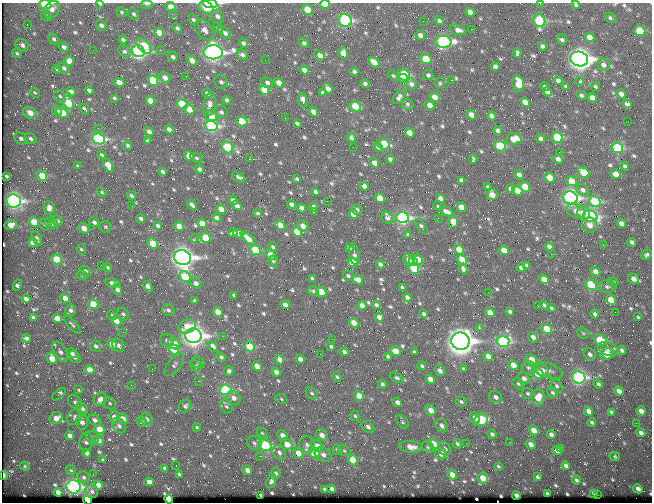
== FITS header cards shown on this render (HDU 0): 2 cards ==
NAXIS1  =                  650 / Width of table row in bytes
NAXIS2  =                  500 / Number of rows in table

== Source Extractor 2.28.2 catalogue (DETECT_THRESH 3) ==
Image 650 x 500 px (HDU 0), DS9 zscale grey, 1 PNG px = 1 image px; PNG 654 x 504 px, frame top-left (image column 1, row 500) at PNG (2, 3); each listed source drawn as its Kron ellipse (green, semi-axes under 4 px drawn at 4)
Background 364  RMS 1.4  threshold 4.27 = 3 sigma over >= 5 px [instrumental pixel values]
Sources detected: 734; of the 734, the 500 brightest by FLUX_AUTO listed and drawn (234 fainter detections omitted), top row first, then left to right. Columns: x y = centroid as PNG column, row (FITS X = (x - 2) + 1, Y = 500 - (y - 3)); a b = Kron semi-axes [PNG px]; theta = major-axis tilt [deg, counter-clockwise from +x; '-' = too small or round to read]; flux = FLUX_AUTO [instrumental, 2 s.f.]
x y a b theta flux
147 3 6 3 0 390
540 3 3 2 - 320
100 4 4 2 - 130
210 4 7 3 -7 11000
325 4 5 4 - 1600
45 5 6 4 -8 4300
576 5 4 3 - 170
171 7 5 4 - 1100
206 8 8 6 -26 2100
52 10 9 7 53 490
307 10 6 5 - 1800
122 12 5 4 - 130
470 12 5 4 - 490
134 14 6 4 -57 190
172 14 2 2 - 380
46 16 5 5 - 160
217 16 7 6 - 350
610 18 5 4 - 170
193 20 6 5 - 230
345 20 7 6 - 15000
423 21 2 2 - 210
439 21 5 4 - 210
539 21 6 5 - 9100
27 24 2 2 - 130
101 25 6 5 - 290
177 28 5 4 - 230
218 28 5 4 - 160
471 29 3 2 - 140
205 30 11 8 -54 520
458 30 8 5 -17 510
640 31 5 5 - 4000
159 33 5 4 - 1400
225 33 7 5 -45 320
420 35 5 4 - 470
590 37 5 4 - 760
54 39 6 4 -49 220
562 39 5 5 - 210
123 40 4 3 - 250
443 42 8 6 -3 18000
243 43 4 3 - 280
304 43 5 4 - 210
22 45 7 5 -36 390
144 46 9 5 -46 3600
542 46 4 4 - 240
64 47 5 4 - 360
93 50 2 2 - 350
160 50 2 2 - 620
124 51 6 5 - 230
138 51 6 5 - 28000
213 52 9 7 0 45000
17 53 5 3 - 150
343 53 5 5 - 860
517 53 5 3 - 180
242 55 6 5 - 320
320 55 5 5 - 530
173 57 6 4 -45 270
426 59 6 5 - 2600
579 59 9 7 -16 68000
192 60 6 4 -40 850
265 60 2 2 - 170
69 61 5 5 - 730
374 62 6 4 -40 830
603 65 6 5 - 370
495 66 4 4 - 290
64 68 6 5 - 250
57 69 5 4 - 190
304 70 5 4 - 530
354 72 4 3 - 250
404 75 6 5 - 5800
428 75 5 4 - 240
186 76 2 2 - 200
393 76 6 4 -48 150
165 78 6 5 - 610
403 78 5 4 - 4400
153 80 5 4 - 4100
451 80 2 2 - 810
558 81 4 4 - 310
580 81 4 3 - 250
119 82 5 4 - 760
221 82 7 6 - 280
267 83 6 4 -28 260
279 83 5 4 - 890
440 83 5 5 - 150
365 84 4 3 - 260
411 84 6 5 - 360
518 84 8 6 -81 2400
566 86 3 3 - 140
545 87 4 3 - 180
596 87 4 3 - 190
328 89 5 4 - 510
89 90 4 3 - 280
264 90 5 4 - 1900
71 91 5 3 - 270
323 92 4 3 - 180
547 92 5 4 - 330
35 93 5 3 - 130
207 93 5 4 - 250
621 94 5 4 - 500
581 95 5 3 - 220
60 96 6 5 - 190
399 97 8 5 58 280
435 97 5 4 - 820
114 98 3 3 - 140
592 98 5 4 - 610
227 100 4 4 - 270
303 100 7 4 -81 1100
150 101 5 4 - 1300
525 102 5 4 - 730
68 103 7 5 -63 2800
182 104 6 5 - 3900
210 104 12 6 79 600
407 104 6 5 - 190
627 104 4 4 - 310
430 105 5 4 - 760
355 106 6 4 -29 2400
84 109 5 3 - 170
189 109 5 4 - 1400
57 111 5 4 - 350
221 112 6 6 - 240
313 112 5 4 - 700
30 113 7 5 -27 1100
62 113 6 4 -31 1700
471 115 5 4 - 1100
211 116 6 5 - 1400
492 116 4 4 - 430
285 118 2 2 - 250
242 121 5 5 - 2600
628 122 2 2 - 290
297 123 4 3 - 180
211 126 6 5 - 15000
98 128 2 2 - 150
169 129 4 3 - 420
498 131 4 4 - 420
149 132 5 4 - 340
409 133 5 4 - 1100
21 138 7 5 -33 320
351 138 5 4 - 240
557 138 6 5 - 5200
30 139 6 5 - 270
99 139 6 5 - 13000
514 139 8 6 8 1200
541 139 4 4 - 430
147 141 4 3 - 170
384 144 6 5 - 5000
127 145 4 4 - 150
500 146 6 5 - 5000
228 147 6 5 - 6900
353 147 2 2 - 190
378 147 5 4 - 250
617 148 6 5 - 6600
559 152 2 2 - 370
102 155 4 3 - 150
189 156 5 4 - 1400
196 158 7 4 -27 180
249 159 3 2 - 2700
390 159 4 4 - 280
473 159 5 3 - 130
558 159 5 4 - 370
375 163 5 4 - 720
108 165 7 4 -60 1300
78 166 4 3 - 130
625 166 4 3 - 180
199 169 4 4 - 280
162 172 4 3 - 200
584 172 6 5 - 2900
616 174 5 4 - 1100
519 175 5 4 - 440
6 176 3 3 - 170
42 176 5 5 - 1800
238 177 7 4 -31 250
550 178 5 4 - 1200
297 179 4 3 - 150
461 180 4 3 - 220
572 181 5 4 - 1500
364 186 4 4 - 530
488 187 4 3 - 130
525 187 5 4 - 1800
510 189 4 4 - 290
517 190 5 4 - 1400
583 190 7 5 -31 320
102 192 5 4 - 160
315 192 4 3 - 230
492 195 5 5 - 1200
131 196 5 3 - 160
380 198 5 4 - 1700
570 198 7 6 - 26000
440 199 5 4 - 520
233 200 5 4 - 410
14 201 7 6 - 27000
327 201 2 2 - 160
595 202 6 5 - 6700
292 204 5 4 - 350
192 205 6 3 -48 270
437 205 5 3 - 380
132 206 2 2 - 170
237 206 5 4 - 590
313 207 5 4 - 220
461 207 5 4 - 1100
49 208 7 5 -81 690
302 208 4 4 - 410
221 209 5 4 - 950
357 209 6 4 -27 190
314 211 4 3 - 160
446 211 7 4 -23 470
576 211 10 6 -23 630
257 213 5 4 - 150
584 213 6 6 - 1100
353 214 5 4 - 1300
590 216 7 5 -23 15000
217 218 4 4 - 400
387 218 6 5 - 350
403 218 6 5 - 21000
438 218 3 2 - 140
141 219 4 3 - 250
57 221 6 5 - 300
34 222 5 4 - 2200
94 222 5 5 - 330
453 222 6 5 - 1500
51 223 6 5 - 450
202 223 5 4 - 1300
621 224 5 4 - 550
11 225 6 4 14 1100
45 225 7 5 -31 220
280 225 5 4 - 1200
589 225 8 7 - 680
157 226 4 3 - 240
179 226 5 4 - 1100
303 226 6 5 - 530
105 227 6 5 - 180
421 227 8 3 -55 170
84 228 6 5 - 990
297 232 5 4 - 2200
233 233 4 4 - 310
238 233 5 4 - 880
408 235 3 3 - 170
206 237 5 5 - 2400
37 238 8 4 -63 250
195 238 4 3 - 340
248 238 9 4 -42 1000
632 242 4 3 - 240
33 243 5 4 - 910
153 243 6 4 -42 2500
603 245 2 2 - 860
273 247 5 4 - 170
549 247 4 4 - 380
349 248 4 3 - 280
81 249 5 4 - 130
459 249 5 4 - 1700
255 250 5 4 - 3800
504 250 5 4 - 1200
354 254 10 5 -81 280
551 254 2 2 - 900
270 255 5 4 - 920
646 255 5 5 - 230
182 258 8 7 - 58000
57 259 5 4 - 3200
462 259 5 4 - 1400
409 260 6 5 - 550
418 260 5 5 - 1700
273 261 5 4 - 140
413 261 5 3 - 720
353 262 5 4 - 2300
380 264 4 3 - 310
101 265 2 2 - 160
527 265 4 3 - 150
108 267 5 4 - 150
414 268 5 5 - 4800
521 268 4 4 - 330
463 269 5 4 - 250
85 271 6 5 - 360
595 272 5 4 - 590
82 275 6 4 -30 170
348 276 5 4 - 170
185 277 6 5 - 4700
312 279 4 3 - 220
544 279 5 4 - 880
634 279 6 5 - 580
358 280 5 4 - 880
613 282 5 4 - 140
112 283 7 4 -8 480
196 283 6 5 - 450
17 285 6 4 62 310
591 285 6 5 - 5300
148 287 6 4 -61 500
402 287 3 3 - 130
607 287 9 6 -1 270
117 289 5 4 - 360
313 291 6 4 -29 200
321 292 5 4 - 2000
488 292 2 2 - 440
234 295 4 3 - 140
407 297 5 4 - 380
65 298 5 4 - 700
26 299 4 4 - 420
611 300 5 4 - 1600
194 301 4 3 - 130
93 304 5 5 - 2000
285 305 5 4 - 600
362 305 5 4 - 600
376 305 4 3 - 200
544 305 4 3 - 170
538 306 3 2 - 390
551 308 4 3 - 140
71 310 6 5 - 340
168 310 7 5 -37 270
218 312 5 4 - 1100
510 312 4 3 - 210
615 312 2 2 - 430
490 313 5 4 - 1000
123 314 7 5 -59 220
424 314 4 3 - 200
595 314 4 3 - 220
112 315 5 4 - 150
33 317 4 3 - 180
379 317 4 4 - 620
638 317 4 3 - 130
57 318 5 4 - 1100
116 321 5 4 - 950
354 323 5 4 - 1100
72 324 11 4 -49 190
187 326 9 7 19 1500
479 327 3 2 - 130
547 329 6 5 - 2300
123 332 2 2 - 360
583 333 6 5 - 130
193 336 8 7 - 51000
222 336 2 2 - 620
533 337 5 5 - 430
26 338 4 4 - 330
332 339 2 2 - 320
600 340 7 5 -27 3900
167 341 7 6 - 450
460 341 9 8 - 85000
503 341 6 5 - 14000
112 344 5 4 - 970
174 344 6 5 - 1000
119 345 7 5 -54 320
96 346 6 5 - 280
213 346 6 4 -42 400
250 346 5 4 - 3700
331 347 3 3 - 150
174 349 5 4 - 4100
608 349 10 6 -19 570
622 350 4 4 - 270
396 351 5 4 - 1300
60 352 11 6 -60 460
344 352 4 3 - 260
414 352 3 3 - 140
72 353 5 4 - 350
320 354 2 2 - 130
590 354 7 5 -47 310
606 354 7 6 - 1700
388 356 4 3 - 150
488 356 5 4 - 650
74 357 7 5 -47 320
221 357 5 3 - 180
52 358 6 4 -66 1700
300 359 4 4 - 430
280 360 5 4 - 870
531 360 6 5 - 1700
198 362 6 5 - 280
174 365 13 6 52 420
513 365 5 4 - 1200
196 366 6 5 - 200
257 366 5 4 - 1300
422 366 4 4 - 160
528 368 7 6 - 300
152 369 2 2 - 150
463 369 4 3 - 150
89 370 5 4 - 1100
542 370 8 5 -43 520
548 370 15 7 -17 720
229 371 5 4 - 260
440 371 6 4 -51 490
276 372 4 4 - 490
538 374 6 5 - 2300
337 377 5 4 - 150
579 377 7 6 - 18000
397 378 7 4 -26 190
524 378 6 5 - 490
430 379 5 4 - 710
198 381 3 2 - 370
382 384 4 3 - 200
518 384 7 4 -44 180
598 384 5 4 - 240
131 385 3 2 - 190
557 386 7 5 -57 240
79 389 3 3 - 210
225 390 6 5 - 7400
619 391 5 4 - 460
553 392 6 5 - 200
312 393 7 5 -49 260
528 393 6 5 - 200
59 394 8 4 43 320
359 396 5 4 - 1400
496 397 7 5 -33 420
538 397 8 6 -85 1600
234 398 7 6 - 580
100 399 7 6 - 730
281 399 6 4 -26 140
75 402 8 6 -43 340
397 402 5 4 - 480
461 402 6 4 -27 200
110 403 7 5 -43 180
185 406 7 5 49 290
226 406 7 6 - 250
82 408 6 5 - 360
431 410 6 4 -45 850
589 411 5 4 - 620
641 411 5 4 - 560
611 412 4 3 - 150
355 416 5 4 - 150
75 417 9 6 55 330
114 417 6 5 - 660
56 418 7 6 - 980
475 418 6 5 - 520
123 419 6 5 - 870
146 419 6 5 - 380
95 420 6 5 - 360
481 420 7 6 - 4500
82 422 7 6 - 470
142 422 5 4 - 250
402 422 8 5 -48 170
592 422 4 3 - 170
636 423 2 2 - 160
119 426 8 6 -52 310
442 426 7 5 -51 420
197 427 4 3 - 130
368 427 7 5 -40 380
99 429 5 4 - 1700
534 430 5 4 - 930
262 433 6 4 -43 140
641 433 4 4 - 380
492 434 5 4 - 240
551 434 4 3 - 300
282 435 5 4 - 670
322 435 6 5 - 630
69 436 4 4 - 460
92 437 7 6 - 270
99 440 5 5 - 610
86 442 9 6 87 370
510 442 3 2 - 260
254 443 7 7 - 260
466 443 2 2 - 240
287 444 6 5 - 1300
434 444 6 5 - 1300
457 444 5 4 - 180
531 444 5 4 - 620
265 445 7 5 -34 6700
307 445 8 8 - 430
317 446 6 5 - 930
411 447 11 6 -5 1100
428 447 6 5 - 200
337 449 5 4 - 170
445 449 7 6 - 480
560 449 4 3 - 150
344 451 7 5 -34 160
557 451 5 4 - 350
279 452 8 6 -56 420
87 453 4 4 - 440
298 453 6 4 -54 940
314 453 5 5 - 3700
441 454 6 5 - 700
323 455 9 6 -31 470
260 456 2 2 - 1100
615 457 5 4 - 150
103 460 4 3 - 140
353 460 5 4 - 1700
25 466 5 4 - 130
176 466 2 2 - 170
498 466 4 3 - 130
566 466 4 3 - 440
165 468 4 3 - 170
71 470 5 4 - 130
247 470 5 4 - 510
276 473 5 5 - 270
93 474 2 2 - 230
179 474 3 3 - 150
4 475 4 3 - 320
452 475 5 4 - 1100
84 477 6 5 - 240
537 477 4 3 - 170
483 478 5 5 - 1400
576 480 4 4 - 190
271 481 7 4 71 270
149 482 5 4 - 700
98 485 5 4 - 630
73 487 7 6 - 25000
325 489 4 3 - 190
332 489 4 3 - 330
638 489 5 4 - 520
58 492 4 4 - 710
92 492 6 6 - 270
547 493 3 3 - 160
593 493 4 3 - 170
516 495 4 3 - 420
597 495 2 2 - 1500
261 496 4 3 - 230
169 499 4 4 - 4100
88 500 4 4 - 10000
At the frame edge (FLAGS 8, measured only in part): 10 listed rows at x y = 147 3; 540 3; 100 4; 210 4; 325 4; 45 5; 576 5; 4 475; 638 489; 88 500
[234 fainter detections neither listed nor drawn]